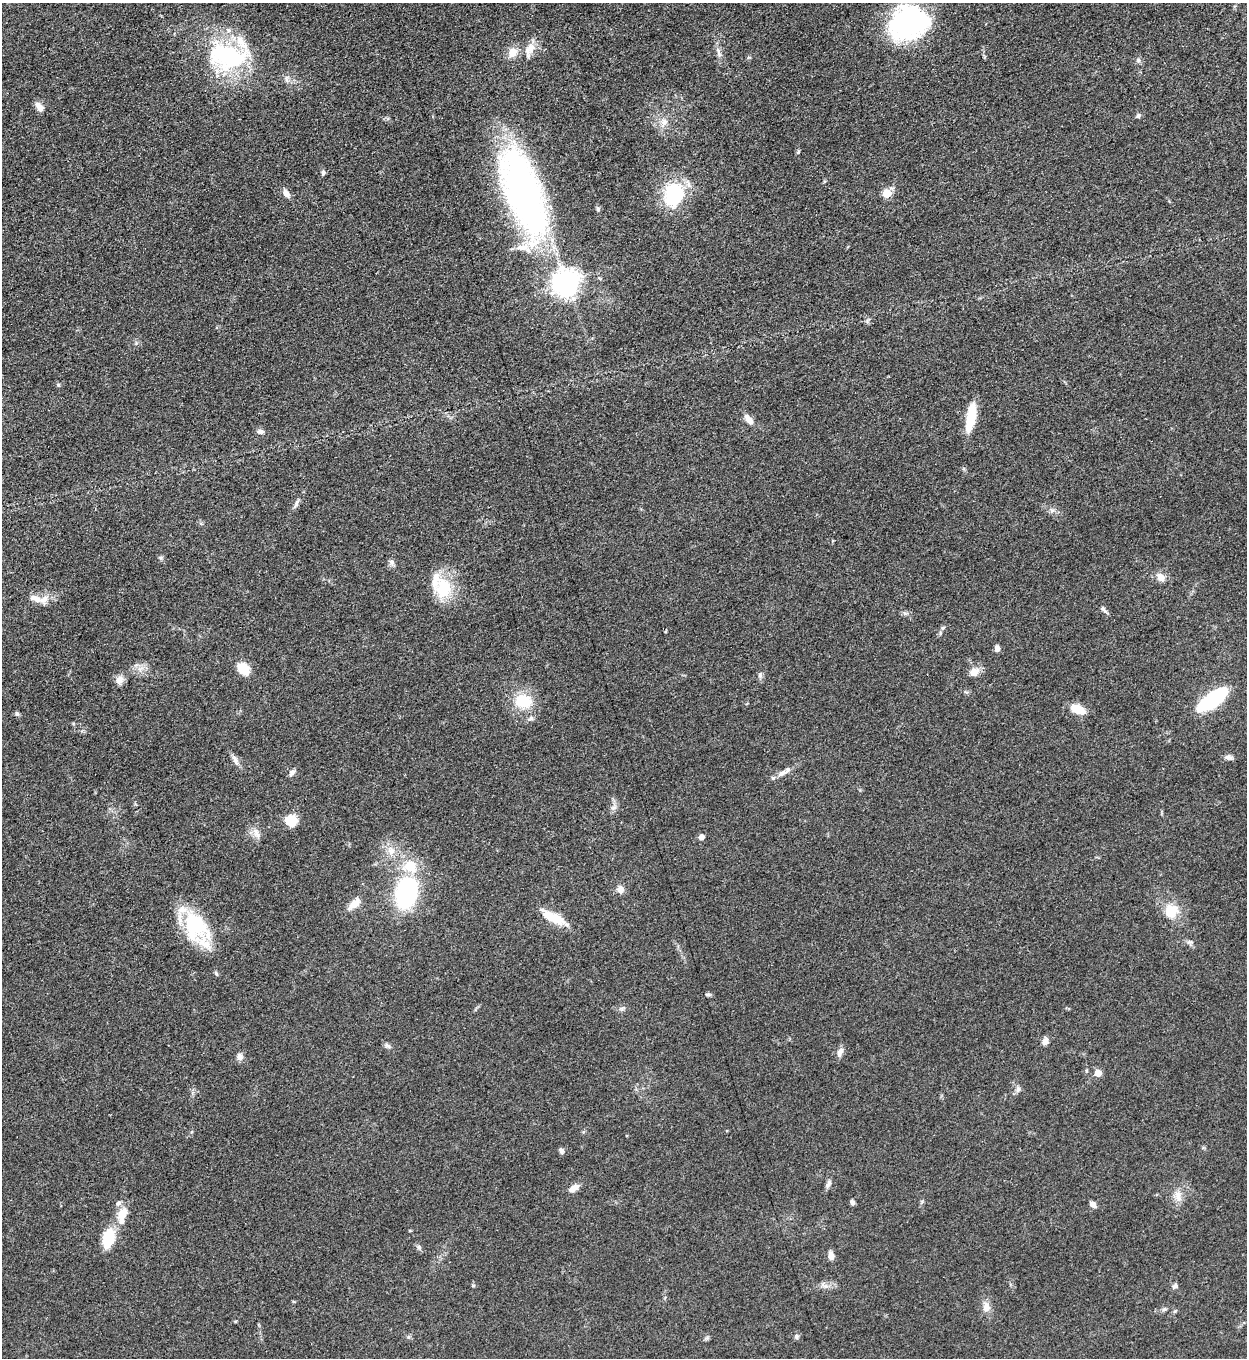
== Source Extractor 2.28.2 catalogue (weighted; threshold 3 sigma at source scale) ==
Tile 11 of 4 x 4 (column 3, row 3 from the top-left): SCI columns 2779-4023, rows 1366-2721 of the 5427 x 5438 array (HDU 1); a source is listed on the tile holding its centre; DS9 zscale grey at full resolution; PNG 1249 x 1360 px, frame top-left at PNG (2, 3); no overlay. Nothing masked; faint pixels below the display range render black.
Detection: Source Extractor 2.28.2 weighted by HDU 2 'WHT'; one run over the whole footprint, this tile lists its part. Background 0.0634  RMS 0.0057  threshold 0.0255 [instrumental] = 3 sigma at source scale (4.5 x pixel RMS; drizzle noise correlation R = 1.50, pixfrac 1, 0.05/0.05 arcsec/px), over >= 5 px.
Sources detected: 83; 1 inside a brighter object's white glare — not listed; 5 inside a brighter listed object's ellipse — not listed separately; the other 77 listed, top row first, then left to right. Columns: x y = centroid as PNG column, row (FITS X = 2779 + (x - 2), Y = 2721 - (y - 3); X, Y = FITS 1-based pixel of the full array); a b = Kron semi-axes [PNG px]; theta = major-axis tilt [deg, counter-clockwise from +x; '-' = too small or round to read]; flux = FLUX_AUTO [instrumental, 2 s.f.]
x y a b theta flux
908 23 37 29 20 100
530 49 20 11 56 6.7
718 51 10 4 -82 2
512 53 12 10 59 6
228 57 51 31 -8 67
1138 60 6 5 - 1.2
39 107 12 7 -50 4
1138 116 7 5 42 1.3
664 122 10 9 - 3.8
798 152 5 4 - 0.71
323 172 7 5 88 1.2
523 192 93 35 -70 220
286 193 11 7 -62 2.9
887 193 5 5 - 19
674 194 27 21 81 37
598 209 7 5 -80 1.1
566 283 8 8 - 610
58 385 5 4 - 0.77
971 417 30 8 79 17
748 419 12 7 -50 4.6
260 431 9 6 -1 1.8
297 503 13 5 65 1.7
392 562 9 7 -55 1.7
1160 577 11 8 -50 4.6
444 588 28 21 87 22
44 599 13 9 50 4.6
1103 609 11 4 -47 1.6
943 628 5 5 - 0.91
666 631 5 3 - 0.51
997 648 7 5 87 2.3
243 669 15 10 -43 11
974 672 13 10 40 4.6
760 675 7 6 - 1.4
120 680 12 9 62 3.6
1212 700 30 11 36 56
523 701 17 14 -13 20
1078 709 14 8 -24 12
17 714 6 5 - 1.1
1228 757 11 6 -5 2
235 760 15 6 -63 2.8
292 773 9 6 50 1.9
782 773 17 7 26 3.9
291 820 12 11 - 11
256 833 16 8 -64 3.8
701 837 5 5 - 3.4
391 851 12 10 -64 5.5
410 866 16 15 - 15
621 890 9 7 -87 3.6
406 893 25 17 77 80
355 904 15 8 42 6.6
1171 911 17 14 46 12
554 918 32 10 -27 13
195 924 44 19 -58 43
216 974 7 4 -63 0.96
708 994 7 5 0 1
622 1008 7 4 19 1.1
1045 1041 8 6 69 3.4
387 1046 10 5 -31 1.5
840 1052 13 7 69 2.8
240 1057 9 7 -58 2.6
1098 1073 5 5 - 7.9
1018 1089 8 7 - 1.9
561 1150 7 5 -66 1.5
828 1184 11 6 57 2
574 1188 14 7 28 4
1178 1196 16 8 -89 4.8
852 1202 6 5 - 1.6
1093 1204 8 6 -42 2.4
122 1215 22 11 77 9.9
108 1238 20 12 78 19
419 1247 7 5 -48 1.2
831 1255 8 6 -84 4
473 1285 6 4 0 0.66
1174 1286 7 5 64 1.6
986 1307 14 10 -83 4.3
1164 1309 7 5 41 1.1
796 1337 7 6 - 1.4
Unlisted compact peaks at least as high as the median listed source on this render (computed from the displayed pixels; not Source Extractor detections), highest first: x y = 161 558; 613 808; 1189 942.